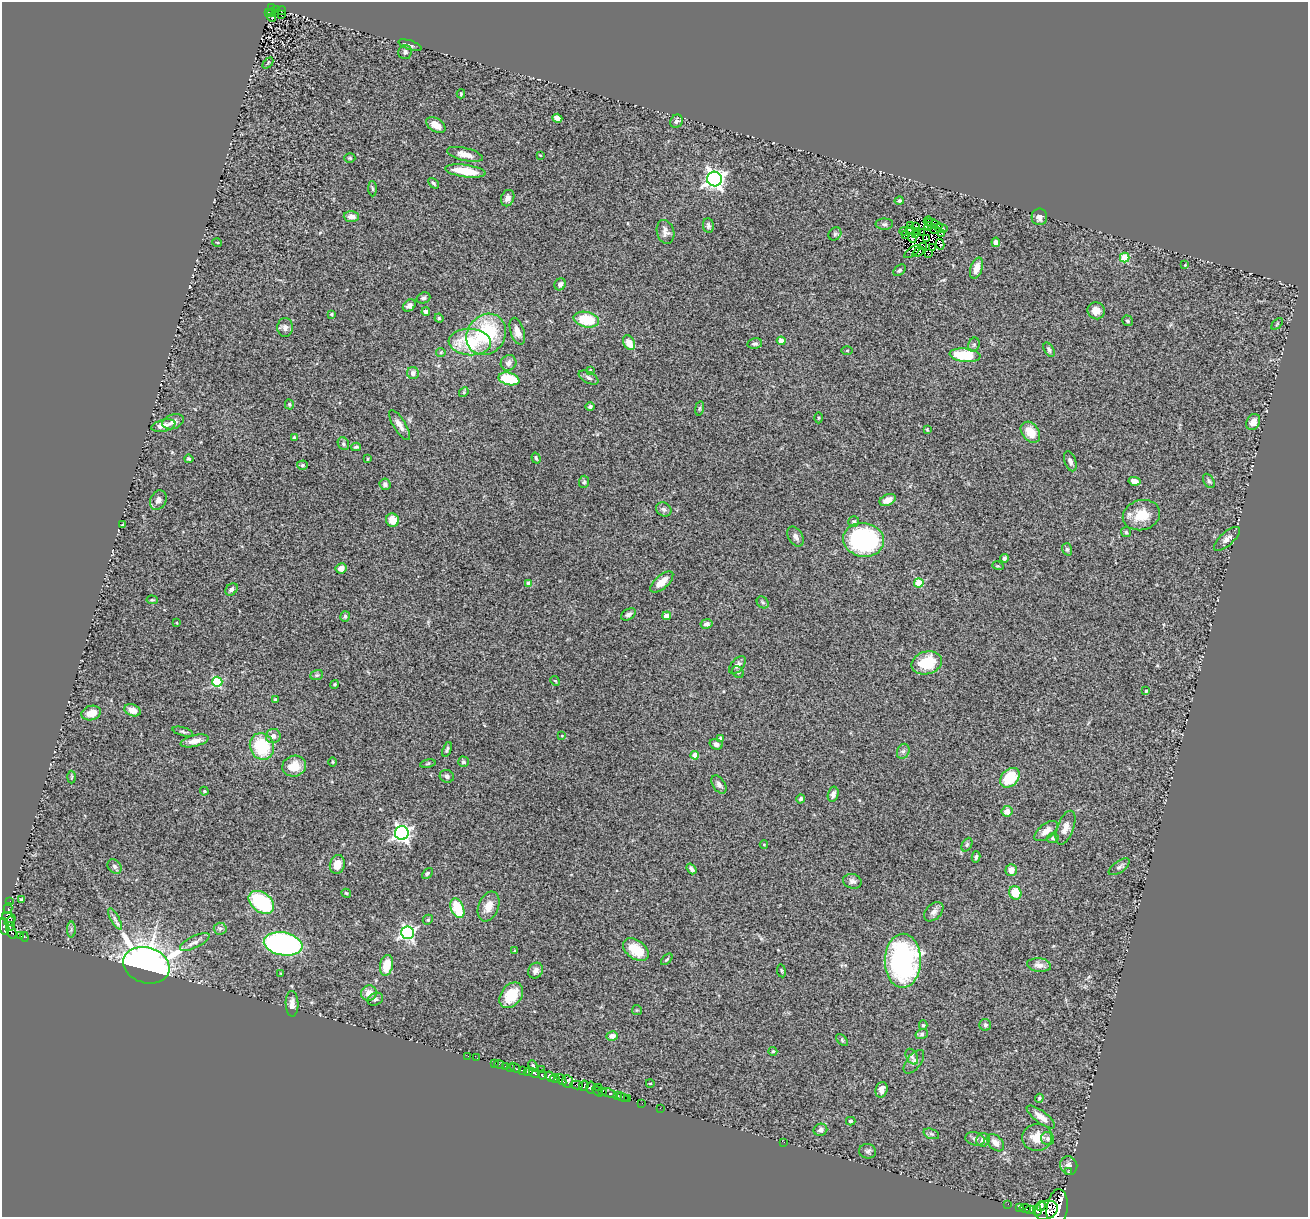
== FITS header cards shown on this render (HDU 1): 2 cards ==
NAXIS1  =                 1306
NAXIS2  =                 1215

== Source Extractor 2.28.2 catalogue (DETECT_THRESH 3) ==
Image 1306 x 1215 px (HDU 1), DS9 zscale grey, 1 PNG px = 1 image px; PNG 1310 x 1219 px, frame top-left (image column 1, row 1215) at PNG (2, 2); each listed source drawn as its Kron ellipse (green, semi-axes under 4 px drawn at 4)
Background 1.25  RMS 0.1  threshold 0.303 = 3 sigma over >= 5 px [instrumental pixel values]
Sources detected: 283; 4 with non-positive FLUX_AUTO (blend fragments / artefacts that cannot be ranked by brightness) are neither listed nor drawn; the other 279 listed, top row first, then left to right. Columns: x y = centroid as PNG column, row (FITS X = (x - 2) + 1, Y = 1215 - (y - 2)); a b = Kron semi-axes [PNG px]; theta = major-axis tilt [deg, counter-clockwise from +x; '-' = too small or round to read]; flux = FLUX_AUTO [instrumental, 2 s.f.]
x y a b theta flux
271 8 4 2 - 42
276 9 4 3 - 56
282 11 4 3 - 18
271 12 4 2 - 5.4
268 13 3 2 - 12
281 15 3 2 - 6.1
272 18 4 2 - 5.8
410 45 12 4 -18 20
405 52 7 6 - 21
268 63 6 4 46 7.2
461 94 4 3 - 7.4
557 118 5 4 - 44
676 121 7 6 - 20
436 125 10 6 -31 63
465 154 18 6 -13 56
540 155 3 2 - 5
350 158 5 4 - 9.1
465 171 20 6 -8 180
714 179 7 7 - 3200
433 183 6 3 -48 11
372 189 7 4 -88 10
508 198 8 6 67 34
899 201 4 4 - 13
351 217 7 5 -3 47
1039 217 8 8 - 28
928 221 5 2 - 1.4
884 224 9 5 0 16
934 224 9 2 -20 1.1
911 225 3 2 - 5.4
708 226 7 5 -85 19
929 226 4 2 - 5.5
916 227 4 3 - 7.2
941 228 6 2 -11 6.6
934 229 6 2 -33 13
909 230 3 3 - 4.6
904 231 4 2 - 9.9
917 231 4 2 - 6.5
665 232 12 8 -74 33
922 232 3 2 - 5.2
835 234 7 5 46 13
915 234 3 2 - 7
942 234 2 2 - 3.8
906 235 3 2 - 14
912 238 4 3 - 24
926 239 3 3 - 37
217 242 5 3 - 5.5
996 242 5 4 - 33
940 244 5 2 - 7
923 246 3 2 - 1.6
933 248 2 2 - 8.5
912 252 9 2 35 14
918 252 6 2 36 4.6
929 253 2 2 - 4
1125 258 5 4 - 310
1185 265 3 3 - 4.1
976 268 11 6 71 57
899 270 7 5 40 11
560 284 6 5 - 23
423 298 7 5 20 14
409 305 7 5 37 26
426 311 4 3 - 22
1096 311 9 8 - 54
331 314 4 4 - 7.4
439 318 5 4 - 8
586 320 13 7 -12 230
1128 321 6 5 - 12
1277 324 7 3 45 7.5
285 327 9 7 90 25
517 331 14 7 -73 51
486 334 22 18 54 500
781 341 4 4 - 93
470 342 21 13 -4 330
629 343 8 5 -63 76
755 344 7 5 9 16
974 345 7 5 68 14
1049 350 8 4 -61 16
847 351 5 3 - 6.6
441 352 5 4 - 8.2
965 355 15 6 -6 310
509 363 8 7 - 35
590 370 3 3 - 5.4
413 373 6 5 - 30
589 378 10 5 -28 21
509 379 10 6 -13 240
464 392 5 4 - 9.1
289 404 5 4 - 9.4
590 406 5 4 - 17
699 408 7 3 81 8.7
818 418 5 3 - 6.7
173 422 11 7 20 36
1253 422 8 6 62 43
399 425 17 6 -58 49
163 426 12 6 13 51
927 429 4 3 - 6.6
1030 432 11 8 -52 110
294 438 4 3 - 8.9
343 444 6 5 - 15
356 447 5 3 - 9.9
536 458 5 3 - 11
189 459 4 3 - 11
367 459 4 2 - 6.5
1070 461 10 5 -71 22
302 465 5 4 - 10
1134 481 6 4 -10 30
1209 481 8 5 -60 13
584 482 6 5 - 11
385 484 6 5 - 15
158 500 10 8 64 31
888 500 8 5 24 57
664 509 8 6 -30 20
1141 515 19 15 15 150
392 520 7 6 - 73
854 522 5 5 - 14
122 525 3 3 - 10
1126 532 5 5 - 9.8
796 537 11 7 -60 28
1227 539 16 6 41 37
864 540 20 17 -9 1000
1067 549 6 5 - 13
1004 558 4 3 - 15
998 566 6 3 -16 7.4
341 568 6 5 - 47
662 582 14 6 41 77
529 583 4 4 - 77
919 583 4 4 - 260
231 589 7 5 45 19
152 600 5 4 - 7.5
763 602 6 5 - 12
628 614 8 5 30 22
345 616 5 4 - 13
667 616 4 4 - 75
177 623 4 2 - 4.4
706 624 6 4 10 20
927 663 15 11 16 230
737 665 10 6 48 29
738 672 6 5 - 12
317 675 6 5 - 11
555 681 5 4 - 8
217 682 5 5 - 540
334 684 4 4 - 8.4
1146 691 4 4 - 7.1
275 700 3 3 - 11
132 710 8 5 -22 48
91 713 10 7 15 80
183 732 10 4 -16 14
273 736 7 7 - 36
562 736 3 3 - 5.3
720 738 3 3 - 13
195 741 14 5 13 49
716 744 6 5 - 21
262 746 13 12 - 330
447 750 8 3 69 12
903 751 8 6 67 18
695 755 4 4 - 71
333 762 5 3 - 6.6
463 762 5 5 - 14
428 764 8 4 10 8.5
294 766 12 10 18 100
447 776 7 6 - 21
72 777 6 4 88 8.4
1010 778 11 8 46 220
719 784 10 6 -57 24
204 791 4 4 - 7.1
833 794 8 5 76 26
801 799 5 4 - 14
1007 811 5 5 - 46
1065 828 18 8 70 55
1046 831 14 7 38 52
402 833 7 7 - 2100
1053 838 6 5 - 12
764 844 4 3 - 5.1
967 845 7 5 64 12
976 857 6 3 76 13
337 864 9 7 73 85
115 867 8 6 -46 18
1119 867 12 5 35 22
691 869 6 4 -52 18
1011 870 6 5 - 47
427 873 6 4 46 11
852 881 9 7 -14 23
346 893 5 4 - 11
1015 893 7 6 - 120
21 900 4 3 - 9.6
10 901 2 2 - 8.2
261 902 14 9 -37 530
488 906 15 10 69 77
8 908 5 3 - 61
457 908 10 6 -67 230
934 912 11 7 46 30
9 917 7 5 -23 230
115 919 12 4 -60 23
428 920 5 4 - 9.7
10 921 5 4 - 200
10 926 4 3 - 170
4 927 8 5 -78 1000
220 929 6 6 - 17
71 930 8 4 90 14
12 932 7 4 -67 410
408 933 6 6 - 1500
21 936 4 3 - 81
24 937 5 2 - 14
195 942 16 6 26 38
283 944 19 11 -10 1700
636 950 14 9 -35 170
515 951 3 3 - 7.4
667 959 7 3 44 8.8
903 961 27 18 89 1400
146 965 24 17 -17 7100
386 965 10 6 79 130
1039 965 12 6 -6 36
535 971 8 7 - 26
781 971 6 3 -81 7.4
281 973 3 2 - 4.7
369 993 8 7 - 63
511 995 14 10 53 190
375 999 8 6 27 17
292 1004 13 6 -88 36
637 1010 5 5 - 7.8
923 1025 5 4 - 9.9
985 1025 6 5 - 12
922 1034 6 5 - 13
612 1036 6 5 - 42
842 1040 7 4 -47 9.7
773 1051 4 4 - 8.4
468 1056 3 2 - 6.4
912 1057 8 5 -61 18
477 1058 3 2 - 5.8
914 1062 14 7 52 32
494 1063 2 2 - 28
499 1064 5 3 - 42
505 1066 3 2 - 46
533 1066 5 3 - 13
510 1067 2 2 - 21
515 1068 6 3 -36 270
541 1069 3 2 - 14
522 1070 4 3 - 130
528 1072 4 3 - 810
534 1073 6 3 -35 640
542 1075 4 3 - 860
550 1076 5 4 - 1200
555 1079 5 3 - 350
561 1080 6 3 -53 310
567 1082 6 5 - 390
650 1083 4 2 - 4.5
577 1085 6 3 -12 94
584 1086 5 4 - 440
591 1087 6 3 80 62
599 1087 3 2 - 78
881 1090 8 6 72 44
597 1091 6 3 -49 100
602 1092 3 3 - 420
609 1093 8 3 -16 400
617 1095 4 3 - 340
622 1097 6 3 -17 140
1039 1098 4 3 - 7.7
627 1099 3 2 - 48
642 1103 2 2 - 15
660 1108 2 2 - 14
1041 1117 17 6 -37 68
851 1121 4 3 - 9.9
820 1130 7 6 - 26
931 1134 8 5 -19 15
1037 1137 15 13 6 110
975 1139 10 6 -14 23
1048 1139 7 6 - 18
983 1140 7 6 - 29
784 1142 3 2 - 7.1
995 1143 10 6 -45 45
868 1151 8 7 - 20
1069 1165 9 8 - 39
1069 1172 3 3 - 16
1008 1204 2 2 - 14
1041 1206 5 3 - 690
1020 1207 3 2 - 160
1025 1208 5 3 - 230
1057 1208 19 10 82 6500
1031 1210 5 3 - 220
1037 1210 5 4 - 1100
1046 1210 12 9 20 3800
At the frame edge (FLAGS 8, measured only in part): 2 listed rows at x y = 4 927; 1057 1208
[4 non-positive-flux detections neither listed nor drawn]